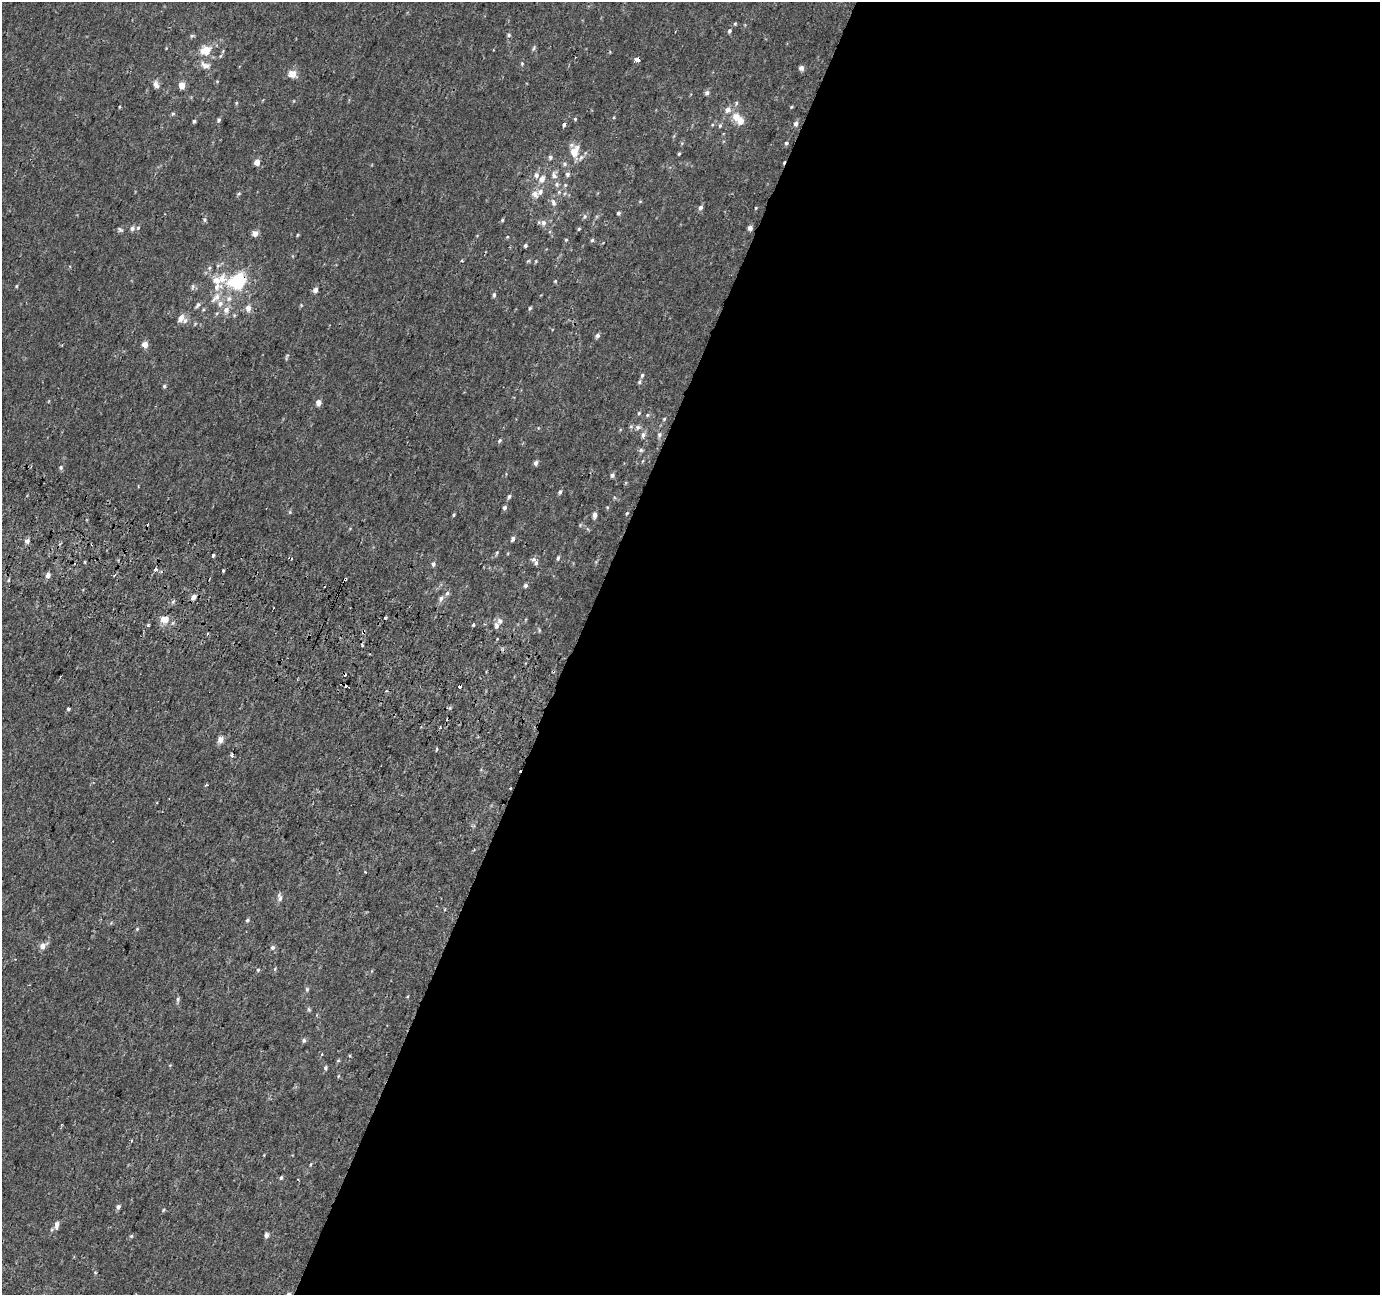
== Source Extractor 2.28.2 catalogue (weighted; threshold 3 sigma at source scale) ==
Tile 12 of 4 x 4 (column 4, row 3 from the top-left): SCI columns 4160-5537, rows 1607-2899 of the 5553 x 5736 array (HDU 1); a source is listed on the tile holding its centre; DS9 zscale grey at full resolution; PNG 1382 x 1297 px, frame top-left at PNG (2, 2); no overlay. Shown black and unused: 58% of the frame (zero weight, under 2 of 3 exposures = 2% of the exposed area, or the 3 px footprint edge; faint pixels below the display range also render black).
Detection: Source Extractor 2.28.2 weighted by HDU 2 'WHT'; one run over the whole footprint, this tile lists its part. Background 9.87e-04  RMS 0.0028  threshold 0.0125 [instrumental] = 3 sigma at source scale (4.5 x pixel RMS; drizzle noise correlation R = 1.50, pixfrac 1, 0.0396/0.0396 arcsec/px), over >= 5 px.
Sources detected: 172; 11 cosmic-ray / hot-pixel residue — not listed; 11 inside a brighter listed object's ellipse — not listed separately; the other 150 listed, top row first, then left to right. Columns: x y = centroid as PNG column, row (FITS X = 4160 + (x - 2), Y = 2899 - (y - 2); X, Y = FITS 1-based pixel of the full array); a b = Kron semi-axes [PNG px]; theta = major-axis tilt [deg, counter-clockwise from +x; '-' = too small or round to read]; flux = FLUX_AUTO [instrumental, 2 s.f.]
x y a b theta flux
735 24 5 4 - 0.32
729 31 5 5 - 0.53
509 35 6 4 -1 0.41
192 36 6 5 - 0.4
534 48 9 3 79 0.44
206 50 14 10 15 4.1
493 50 3 2 - 0.19
637 59 5 4 - 1.6
522 63 5 4 - 0.34
205 65 13 9 -22 1.8
801 68 4 4 - 1.4
292 74 5 5 - 4.7
156 85 9 7 -63 1.2
182 85 5 5 - 3.1
707 93 6 5 - 0.77
236 103 5 4 - 0.29
736 103 5 5 - 0.42
119 107 4 3 - 0.22
791 107 4 3 - 0.26
728 110 9 8 - 1.6
173 114 6 5 - 0.4
736 117 8 8 - 2.6
575 119 4 4 - 0.27
219 120 5 4 - 0.56
194 121 4 4 - 0.42
564 124 4 3 - 2.6
796 124 6 5 - 0.98
720 126 6 5 - 0.44
786 143 5 4 - 0.42
574 151 16 10 71 4.1
679 154 4 3 - 0.3
550 157 6 4 -77 0.48
257 162 5 5 - 2.3
565 164 6 5 - 0.5
567 174 6 5 - 0.63
536 175 7 7 - 1
554 175 12 8 -74 1.4
542 179 7 5 71 1.8
559 192 5 5 - 0.38
238 194 6 4 31 0.35
535 194 12 7 -58 1.3
553 202 11 6 -64 1
700 208 5 5 - 0.88
756 208 5 3 - 0.22
618 213 4 4 - 0.49
585 216 7 5 89 0.58
205 220 6 5 - 0.44
502 220 4 4 - 0.31
543 223 9 7 89 1.1
132 228 6 6 - 0.76
750 228 4 4 - 1.3
579 229 4 4 - 0.33
120 230 8 4 -44 0.45
255 233 5 5 - 1.8
297 235 5 3 - 0.26
507 237 4 3 - 0.21
566 240 4 4 - 0.25
592 240 5 4 - 0.43
525 246 4 4 - 0.48
528 261 6 3 18 0.31
238 279 24 17 31 13
216 280 10 7 -19 2.6
555 281 5 4 - 0.27
16 286 5 3 - 0.26
193 286 8 5 83 0.57
315 290 5 5 - 1.2
494 295 6 4 88 0.57
216 297 16 8 48 2.3
229 298 8 8 - 1.2
198 305 8 4 59 0.58
248 308 6 5 - 1.8
530 308 5 4 - 0.35
226 310 10 8 62 1.6
181 318 9 6 63 1.7
597 336 6 5 - 0.78
145 344 4 4 - 3
642 375 6 4 74 0.47
639 382 6 4 76 0.45
164 386 4 4 - 0.4
318 402 5 5 - 1.7
639 413 5 5 - 0.34
647 415 5 5 - 0.36
664 419 5 3 - 0.3
638 427 7 6 - 0.77
643 435 7 6 - 0.82
659 435 7 6 - 0.68
500 440 5 4 - 0.43
641 450 6 6 - 0.53
642 461 5 3 - 0.28
536 463 5 5 - 0.83
61 467 6 5 - 0.44
612 475 5 4 - 0.73
560 492 6 4 70 0.56
509 496 6 4 71 0.5
504 508 5 4 - 0.67
290 512 6 3 -72 0.3
627 513 4 3 - 0.28
453 515 5 3 - 0.3
595 515 6 4 78 1.2
580 525 5 4 - 0.32
513 539 6 4 59 0.7
27 541 7 6 - 0.78
496 553 6 4 69 0.35
213 555 4 3 - 1.5
290 558 5 2 - 1.1
558 558 7 4 75 0.46
534 559 6 6 - 0.9
433 564 6 4 67 0.61
155 569 4 3 - 1.8
223 570 3 3 - 0.81
48 576 5 4 - 1.4
526 585 5 5 - 0.71
447 593 6 5 - 0.59
194 597 6 5 - 1.2
441 599 8 6 70 0.95
385 617 3 3 - 0.81
163 619 7 6 - 3.4
473 625 3 3 - 1.5
496 625 10 7 84 1.1
148 626 4 3 - 0.38
539 630 6 4 -73 0.33
364 632 4 3 - 0.82
459 686 3 3 - 1.3
450 708 5 5 - 0.35
68 709 3 3 - 1.8
220 739 6 5 - 2
437 749 3 3 - 2.1
232 755 6 4 -72 0.47
206 785 3 3 - 0.36
157 802 4 2 - 0.21
280 897 11 6 -82 0.99
247 920 5 4 - 0.41
137 929 5 4 - 0.31
43 946 8 6 37 1.8
273 947 6 5 - 0.69
307 989 7 5 76 0.47
178 999 7 5 78 0.53
309 1009 7 4 -45 0.4
304 1040 6 5 - 0.6
322 1054 4 3 - 0.32
338 1061 5 3 - 0.28
325 1068 6 4 81 0.55
311 1164 5 3 - 0.24
281 1178 5 4 - 0.39
118 1207 5 4 - 0.84
163 1210 6 3 71 0.28
57 1225 9 5 83 1.2
266 1235 5 4 - 0.98
131 1236 5 4 - 0.37
95 1272 5 3 - 0.23
Overlapping masked pixels (flux is a lower limit): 7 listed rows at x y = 637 59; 750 228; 238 279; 290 558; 163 619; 364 632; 459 686